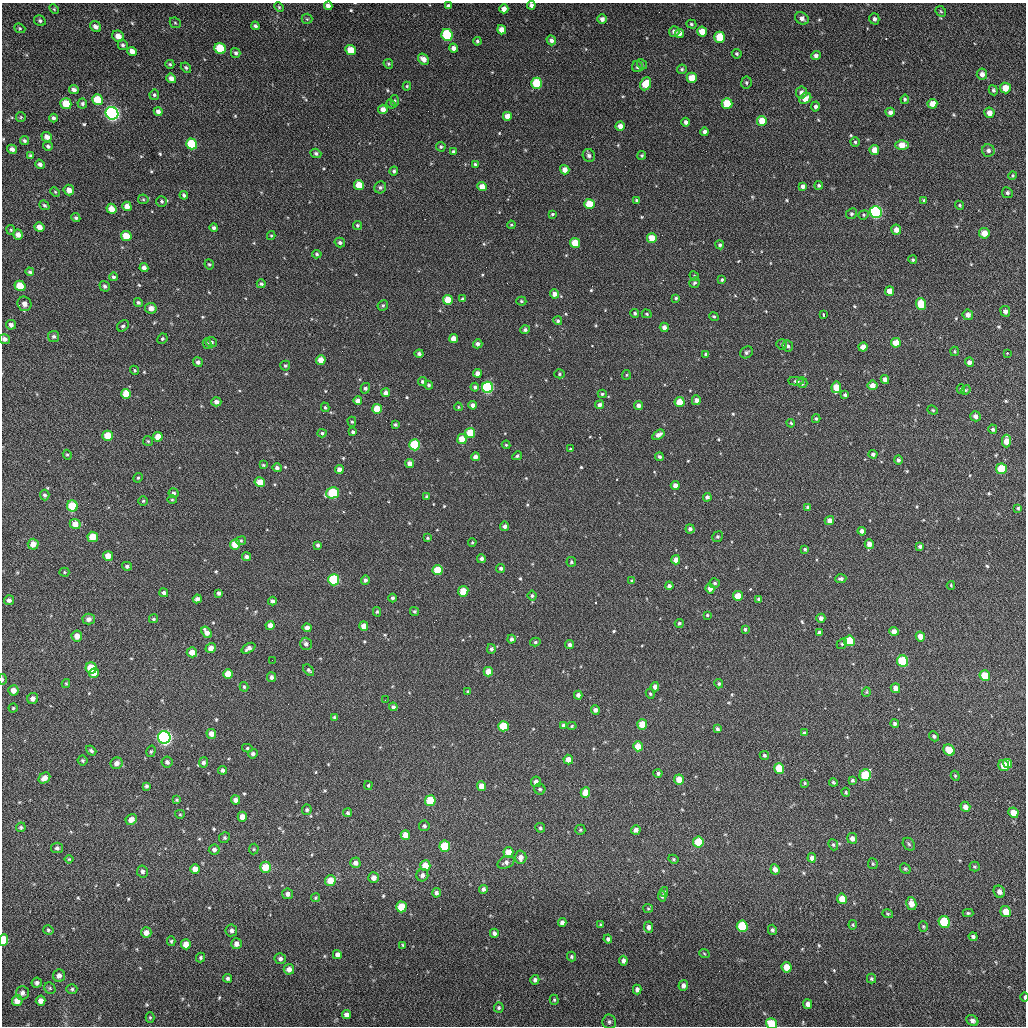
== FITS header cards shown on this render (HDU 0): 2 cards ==
NAXIS1  =                 1024 / length of data axis 1
NAXIS2  =                 1024 / length of data axis 2

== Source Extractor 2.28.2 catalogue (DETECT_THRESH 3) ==
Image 1024 x 1024 px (HDU 0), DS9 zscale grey, 1 PNG px = 1 image px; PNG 1028 x 1028 px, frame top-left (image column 1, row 1024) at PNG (2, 3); each listed source drawn as its Kron ellipse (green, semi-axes under 4 px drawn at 4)
Background 71.8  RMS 11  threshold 32.7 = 3 sigma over >= 5 px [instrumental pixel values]
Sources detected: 591; of the 591, the 500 brightest by FLUX_AUTO listed and drawn (91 fainter detections omitted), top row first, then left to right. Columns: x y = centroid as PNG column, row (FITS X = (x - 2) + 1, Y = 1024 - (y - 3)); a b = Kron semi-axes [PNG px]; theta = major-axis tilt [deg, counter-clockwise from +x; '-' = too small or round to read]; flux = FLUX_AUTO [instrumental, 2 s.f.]
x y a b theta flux
531 5 4 4 - 2300
328 6 4 4 - 3000
448 6 4 4 - 1900
279 7 5 4 - 930
54 9 6 3 -46 820
504 9 4 4 - 4300
941 11 6 4 -45 1100
802 18 7 5 -33 3100
307 19 5 5 - 950
602 19 5 4 - 3000
874 19 6 5 - 2100
40 21 6 5 - 1600
175 23 6 5 - 960
691 24 5 4 - 1200
255 26 4 4 - 1700
95 27 6 5 - 3000
20 28 6 4 -22 1000
502 30 5 4 - 6400
674 32 5 5 - 2900
702 32 5 5 - 9300
679 33 4 4 - 3600
447 35 6 5 - 55000
118 36 6 5 - 5500
720 37 5 5 - 22000
551 40 5 4 - 2800
477 41 4 3 - 1100
123 45 5 5 - 1600
220 48 6 5 - 31000
453 48 4 4 - 3100
351 50 5 5 - 11000
132 51 5 4 - 4700
236 53 5 4 - 1700
737 54 5 4 - 1300
816 55 5 4 - 2300
424 59 6 5 - 5300
170 64 4 4 - 1100
388 64 5 4 - 980
642 64 5 4 - 1100
638 67 5 5 - 1900
186 68 6 4 -41 1300
682 69 5 4 - 1300
982 74 5 5 - 3200
171 78 5 4 - 4000
692 78 5 5 - 13000
537 83 5 5 - 34000
746 83 6 5 - 1200
646 84 7 5 64 13000
407 86 4 4 - 840
1005 88 5 5 - 7800
74 90 5 4 - 2800
993 90 5 4 - 1300
801 92 6 5 - 2700
154 95 5 4 - 1300
805 98 6 5 - 6800
905 99 4 4 - 1100
98 100 6 5 - 20000
395 101 6 3 -85 890
727 103 5 5 - 21000
66 104 6 5 - 15000
82 104 5 5 - 1400
391 104 5 4 - 880
932 104 5 5 - 6800
815 106 5 4 - 1900
383 109 4 4 - 4900
158 112 4 4 - 2900
890 112 4 4 - 2600
112 113 6 6 - 280000
989 113 5 5 - 4400
507 116 4 4 - 5500
21 117 5 5 - 860
53 118 4 4 - 1800
762 121 5 5 - 12000
686 122 4 4 - 2300
620 126 4 4 - 5300
705 132 4 4 - 2600
47 137 5 5 - 4200
24 141 5 4 - 1500
855 142 4 4 - 1100
192 144 6 5 - 30000
902 145 7 5 0 8900
48 146 5 4 - 1600
441 147 5 4 - 1300
12 149 5 4 - 2700
874 150 5 5 - 7000
988 150 6 6 - 2400
453 152 4 3 - 1400
316 153 5 4 - 1700
30 155 4 4 - 1200
589 155 7 6 - 2500
642 155 4 4 - 1000
40 164 5 4 - 2400
475 164 4 3 - 1100
565 170 5 4 - 6000
394 171 4 4 - 1400
1013 176 4 4 - 870
359 185 5 5 - 14000
819 185 4 4 - 1200
802 186 4 4 - 2700
380 187 6 5 - 1900
482 187 5 4 - 7300
69 190 5 5 - 4800
55 192 5 4 - 840
1007 193 5 5 - 1500
184 195 4 3 - 1400
143 199 5 5 - 1000
637 200 4 3 - 1100
924 200 4 3 - 1000
162 201 5 5 - 1500
589 204 5 5 - 18000
44 205 5 4 - 1300
960 205 5 4 - 970
127 206 5 4 - 5500
111 209 5 5 - 7700
876 212 6 6 - 150000
552 214 4 3 - 890
851 214 5 5 - 1600
864 215 5 4 - 980
76 218 5 4 - 1200
357 225 4 4 - 1100
511 225 4 3 - 870
39 227 5 4 - 5200
214 228 4 4 - 1700
11 230 5 4 - 870
896 230 5 5 - 4900
984 233 5 5 - 9500
18 235 5 5 - 4000
126 236 5 5 - 16000
271 236 4 4 - 880
652 238 5 4 - 12000
340 242 5 4 - 1700
575 243 5 5 - 15000
720 245 4 4 - 1400
317 254 5 4 - 1200
913 260 4 4 - 1200
209 264 5 4 - 1100
144 268 4 4 - 3100
30 272 4 4 - 1200
694 276 5 4 - 870
113 277 4 4 - 1400
722 280 4 3 - 1200
694 283 5 5 - 1400
261 284 4 4 - 1400
20 286 5 5 - 17000
105 286 6 5 - 1800
890 291 5 4 - 6800
555 294 4 4 - 4800
676 298 3 3 - 1100
463 299 4 4 - 2200
448 300 5 5 - 15000
521 301 5 4 - 1100
138 302 4 4 - 1500
24 304 7 7 - 4700
921 304 6 5 - 16000
383 305 5 5 - 1300
151 308 6 5 - 5000
1005 311 5 5 - 2900
635 313 4 4 - 1500
647 314 5 4 - 1000
823 315 3 3 - 1900
968 315 5 5 - 3700
714 316 5 4 - 1000
558 321 4 4 - 1300
11 325 5 4 - 2600
123 326 6 5 - 1500
664 327 4 4 - 3500
525 330 5 4 - 1900
54 336 5 5 - 1700
4 339 5 5 - 2900
162 339 5 5 - 1300
453 339 4 4 - 6000
211 342 5 5 - 2000
207 343 5 4 - 1100
896 343 5 5 - 10000
478 344 5 4 - 2700
782 344 5 5 - 1300
788 346 6 5 - 2100
863 347 4 4 - 4600
954 351 4 4 - 920
746 352 7 5 36 1700
1007 353 3 3 - 1400
419 354 4 4 - 1900
706 354 4 3 - 1300
321 360 5 4 - 8900
198 362 5 5 - 2200
969 362 4 4 - 3000
285 366 5 5 - 1400
135 370 5 4 - 960
477 373 4 4 - 4400
559 374 5 4 - 1000
626 375 5 4 - 880
885 379 4 4 - 3500
422 381 4 4 - 1400
796 381 8 4 -4 1400
802 383 5 5 - 2000
429 385 4 4 - 1500
872 385 5 5 - 5300
475 387 4 4 - 2000
488 387 5 5 - 82000
836 387 6 5 - 13000
365 388 5 4 - 1700
961 389 4 4 - 860
966 390 5 4 - 870
386 393 4 4 - 3000
126 394 5 5 - 13000
602 394 4 4 - 1200
845 395 4 3 - 1600
696 400 5 4 - 3200
358 401 4 4 - 4800
216 402 5 4 - 3200
680 402 5 5 - 14000
473 405 4 4 - 3400
600 405 4 4 - 2600
638 405 4 4 - 3100
325 407 5 4 - 1100
458 407 4 3 - 860
377 409 5 5 - 16000
933 410 5 4 - 1000
975 416 5 5 - 3300
816 419 4 3 - 1100
352 422 5 4 - 1000
791 423 4 3 - 870
395 425 3 3 - 1200
993 429 5 4 - 1500
353 432 4 3 - 1500
322 433 4 4 - 1200
470 433 5 5 - 18000
658 435 7 4 33 3800
108 436 5 5 - 16000
158 437 5 4 - 8600
462 439 5 4 - 11000
148 441 5 5 - 1100
1006 441 6 4 88 8500
415 445 5 5 - 46000
506 445 4 4 - 880
570 449 3 3 - 5700
873 454 4 4 - 2200
67 455 5 4 - 1000
517 456 5 4 - 1200
475 457 4 4 - 3700
659 457 4 4 - 1600
898 460 4 4 - 1700
410 464 4 4 - 4400
263 465 4 3 - 870
277 468 5 4 - 2400
1001 469 5 5 - 24000
339 470 4 4 - 4700
138 478 5 4 - 1000
260 482 5 5 - 10000
675 486 4 4 - 4400
173 493 5 5 - 1600
333 493 7 5 15 43000
45 495 5 5 - 1500
426 496 4 3 - 840
707 497 4 4 - 1900
172 500 4 4 - 880
143 501 4 4 - 1000
72 506 5 5 - 24000
808 507 4 4 - 1400
1018 508 4 3 - 920
829 520 5 4 - 4300
75 524 5 5 - 6900
505 526 4 4 - 2400
690 529 4 4 - 2300
862 531 4 4 - 3200
93 537 5 5 - 14000
717 537 5 5 - 1400
427 538 3 3 - 890
241 541 5 4 - 1000
472 542 4 3 - 940
33 544 5 5 - 6800
235 544 5 5 - 12000
869 544 5 4 - 4900
318 545 4 4 - 1700
920 546 4 4 - 1500
805 549 3 3 - 1000
108 556 5 5 - 7100
246 557 4 4 - 2400
481 559 4 4 - 2200
676 560 4 4 - 4300
571 562 5 4 - 1100
127 566 5 4 - 1600
501 568 4 4 - 1700
438 570 5 5 - 19000
64 572 5 4 - 880
841 579 5 4 - 1600
334 580 5 5 - 61000
365 580 4 4 - 1900
632 581 4 3 - 1300
715 583 5 5 - 1400
951 585 4 3 - 850
669 586 4 4 - 2400
710 588 5 4 - 4400
463 591 5 5 - 13000
164 593 4 4 - 1800
219 593 4 4 - 1800
532 596 5 4 - 1400
738 596 5 5 - 12000
393 598 4 4 - 1700
197 599 4 4 - 2900
759 599 4 4 - 1700
9 600 5 5 - 2300
272 601 4 3 - 1800
414 611 4 4 - 1300
377 612 4 4 - 1000
707 615 4 4 - 850
821 618 4 4 - 2800
89 619 6 5 - 3400
153 619 5 4 - 1200
679 623 4 4 - 1300
270 625 4 4 - 4300
364 626 4 4 - 7000
307 628 4 4 - 3800
745 629 4 3 - 1100
894 631 4 4 - 5000
207 632 6 4 -55 4800
819 633 4 4 - 2200
77 636 5 5 - 5900
920 637 5 4 - 7500
511 639 4 3 - 1800
849 641 5 5 - 31000
535 642 5 4 - 1200
306 644 6 6 - 2400
842 644 5 5 - 1000
570 645 4 4 - 2600
211 648 5 5 - 4400
249 648 7 4 30 3000
491 649 5 4 - 1600
192 652 5 5 - 7200
272 660 2 2 - 1900
903 661 6 5 - 39000
91 668 5 5 - 18000
309 670 6 4 -45 1400
488 672 5 4 - 7900
94 673 5 4 - 7200
228 674 5 5 - 10000
985 676 5 5 - 17000
271 677 5 4 - 2300
2 679 5 2 - 1000
66 683 4 4 - 850
719 684 4 4 - 1200
244 687 5 3 - 1100
655 687 4 4 - 3500
895 688 5 4 - 5400
13 690 5 5 - 5500
468 692 4 4 - 1000
866 692 4 4 - 820
650 694 5 4 - 930
578 695 4 4 - 2700
33 699 5 5 - 2900
385 700 2 2 - 900
393 707 4 4 - 1900
13 708 4 4 - 920
595 710 4 4 - 2800
334 717 4 3 - 1300
895 723 4 4 - 1900
563 725 4 3 - 1300
642 725 5 5 - 14000
503 726 5 5 - 22000
572 726 5 4 - 930
717 729 4 3 - 1600
804 733 4 3 - 1600
211 734 5 4 - 5100
934 736 5 4 - 1400
164 737 6 6 - 280000
638 746 5 5 - 10000
247 748 5 4 - 1100
949 750 6 5 - 16000
91 751 6 4 -40 1400
151 751 6 4 73 1100
253 754 5 4 - 1900
764 755 5 4 - 1300
82 760 5 5 - 1100
568 760 5 5 - 6400
167 762 5 5 - 2100
203 762 5 4 - 1900
117 763 6 5 - 3500
1007 764 5 4 - 7800
1004 765 6 5 - 13000
779 768 5 5 - 15000
222 770 4 4 - 1900
658 773 4 4 - 1600
865 775 6 5 - 33000
955 776 5 4 - 860
44 778 6 5 - 4900
679 779 5 5 - 8800
852 780 4 3 - 1200
536 782 5 5 - 3200
833 782 4 3 - 910
805 783 4 4 - 890
368 785 4 3 - 1100
146 786 4 4 - 1500
482 786 5 4 - 7200
540 789 5 5 - 1400
585 792 5 4 - 9300
846 792 5 3 - 850
177 800 4 4 - 1100
236 800 4 4 - 3600
430 801 5 5 - 28000
965 807 5 4 - 4700
307 810 5 5 - 1200
348 813 4 4 - 1500
1013 813 5 5 - 9300
180 814 5 4 - 860
242 817 5 4 - 5500
131 819 6 5 - 4900
424 826 5 5 - 1600
21 827 5 4 - 1200
540 828 5 5 - 1200
580 830 5 5 - 1100
636 830 5 4 - 3600
405 835 5 4 - 6600
224 838 5 5 - 1200
852 838 5 5 - 3700
698 842 5 5 - 21000
909 844 7 5 -47 1300
833 845 6 4 -68 1100
445 846 5 5 - 32000
57 848 6 5 - 1700
254 849 5 5 - 950
214 850 5 5 - 2300
508 852 5 5 - 10000
521 857 7 5 88 4100
812 858 5 4 - 3200
69 859 4 4 - 940
673 859 5 4 - 1100
506 862 9 6 23 2400
355 863 5 5 - 3300
873 864 5 4 - 940
425 866 5 5 - 9800
974 866 5 5 - 1100
265 867 5 5 - 13000
195 869 5 5 - 5300
775 869 5 4 - 3500
905 869 6 4 -48 1100
142 871 6 5 - 2100
422 875 6 6 - 2500
373 878 5 5 - 3600
330 881 5 5 - 9000
483 889 4 4 - 2100
664 892 5 4 - 1200
999 892 6 5 - 4000
436 893 5 4 - 2000
288 894 5 5 - 3000
662 896 5 4 - 1500
316 898 4 4 - 830
842 899 5 5 - 9200
911 904 6 5 - 5700
401 907 5 5 - 16000
648 908 5 4 - 860
1006 912 6 5 - 11000
968 913 5 4 - 1100
888 914 5 4 - 860
944 922 6 5 - 39000
562 923 4 4 - 3200
600 925 3 3 - 890
853 925 5 3 - 830
742 926 6 5 - 39000
923 926 5 4 - 930
648 927 5 4 - 2700
48 930 5 4 - 1200
231 930 6 6 - 2300
772 930 5 4 - 1600
146 933 5 5 - 4700
494 933 4 4 - 2300
973 937 4 4 - 2100
608 939 4 4 - 1700
4 940 6 4 88 23000
171 941 5 4 - 1100
186 944 5 5 - 6400
236 944 5 5 - 3900
403 945 4 3 - 840
704 953 5 3 - 820
337 955 4 4 - 3200
571 957 5 4 - 1100
200 958 5 4 - 1100
280 959 5 5 - 1900
623 961 5 4 - 2500
787 967 5 5 - 10000
289 969 5 5 - 4200
59 975 6 5 - 3100
228 978 4 4 - 1600
871 979 5 4 - 1200
535 980 5 4 - 2100
37 983 5 5 - 1900
683 985 5 5 - 2900
50 988 6 5 - 1100
72 989 5 5 - 1200
637 989 5 4 - 2600
22 993 7 6 - 2700
1025 997 5 2 - 1300
554 1000 5 4 - 960
17 1001 5 5 - 6500
41 1001 5 5 - 3600
808 1004 5 4 - 3400
499 1008 5 5 - 1400
346 1015 4 4 - 3700
150 1017 5 4 - 860
972 1021 6 5 - 2800
609 1022 7 7 - 1700
771 1023 6 5 - 17000
At the frame edge (FLAGS 8, measured only in part): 7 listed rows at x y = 531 5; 328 6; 4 339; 2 679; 4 940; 1025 997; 771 1023
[91 fainter detections neither listed nor drawn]